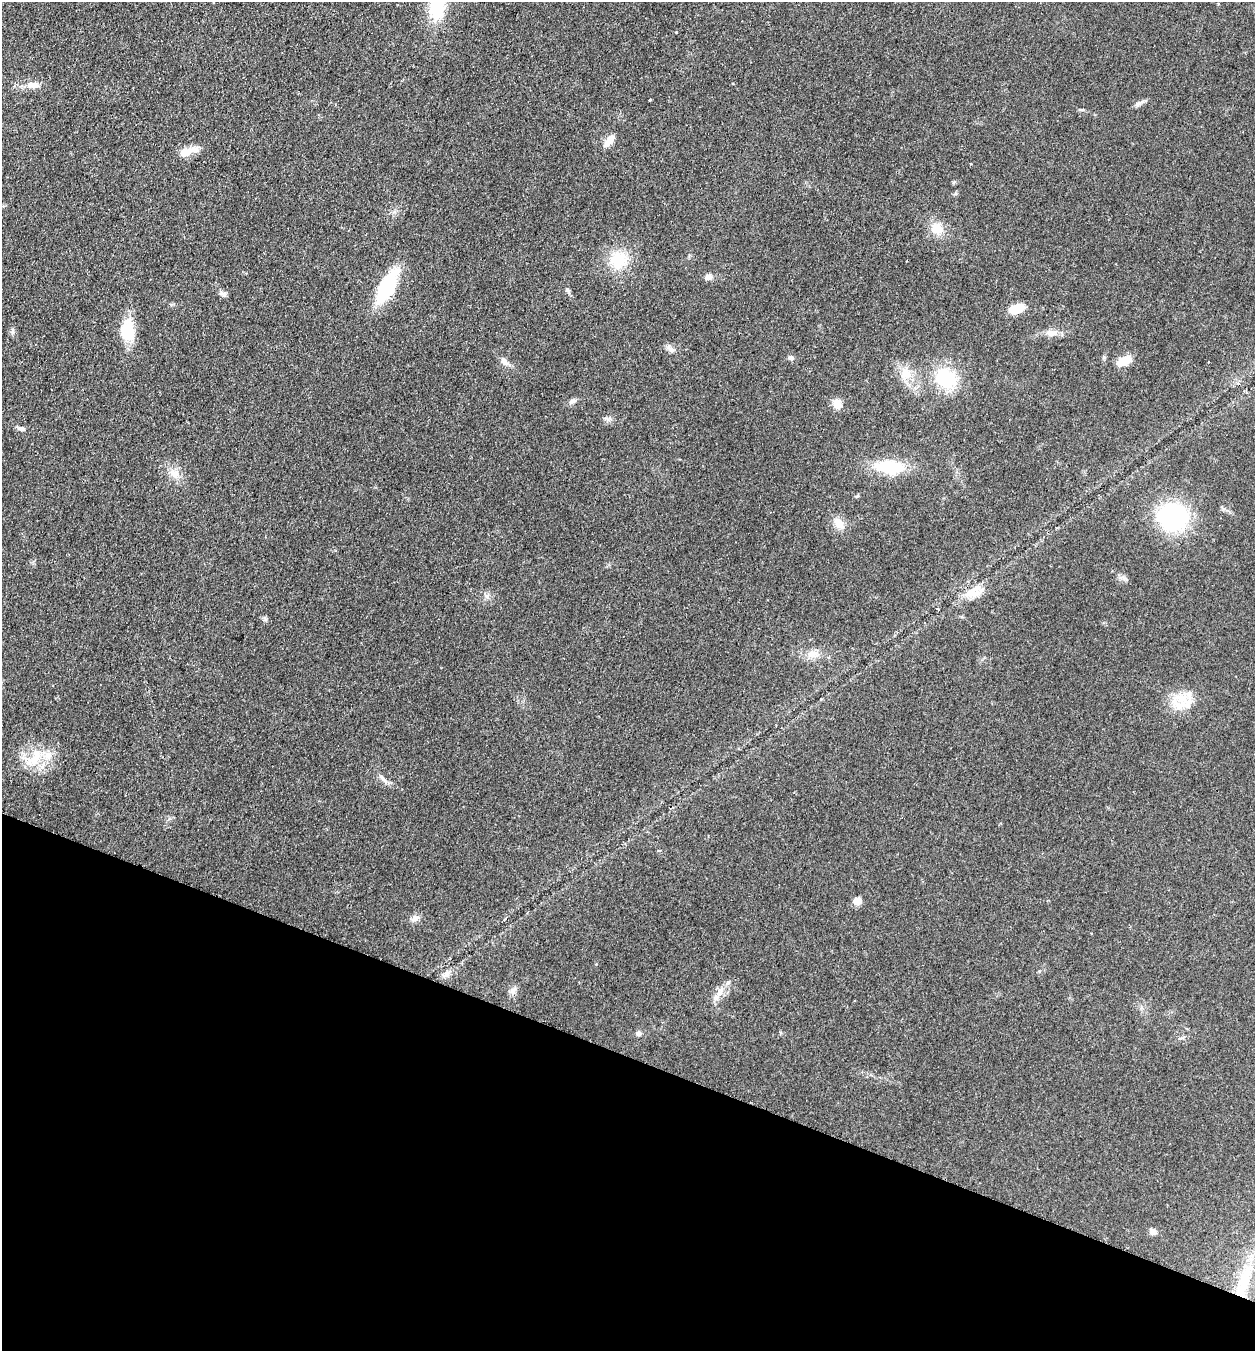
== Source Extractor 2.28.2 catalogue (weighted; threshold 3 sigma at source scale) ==
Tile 15 of 4 x 4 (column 3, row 4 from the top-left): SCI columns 2696-3948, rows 23-1371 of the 5519 x 5440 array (HDU 1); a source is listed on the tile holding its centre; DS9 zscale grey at full resolution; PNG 1257 x 1353 px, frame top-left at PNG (2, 2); no overlay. Shown black and unused: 22% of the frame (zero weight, under 2 of 3 exposures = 3% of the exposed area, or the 3 px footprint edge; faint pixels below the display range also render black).
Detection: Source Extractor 2.28.2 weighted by HDU 2 'WHT'; one run over the whole footprint, this tile lists its part. Background 0.0925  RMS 0.0083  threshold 0.0372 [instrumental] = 3 sigma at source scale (4.5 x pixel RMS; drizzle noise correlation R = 1.50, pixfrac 1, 0.05/0.05 arcsec/px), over >= 5 px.
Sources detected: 47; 4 inside a brighter listed object's ellipse — not listed separately; the other 43 listed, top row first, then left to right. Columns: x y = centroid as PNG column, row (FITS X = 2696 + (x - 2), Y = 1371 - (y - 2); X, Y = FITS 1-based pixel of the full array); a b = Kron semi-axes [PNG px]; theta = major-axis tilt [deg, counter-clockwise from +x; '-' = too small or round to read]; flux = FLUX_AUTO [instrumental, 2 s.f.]
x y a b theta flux
437 6 37 19 82 36
676 32 3 2 - 0.78
33 85 18 8 3 6.8
650 100 3 3 - 1.4
610 140 16 7 52 7.6
185 152 19 11 15 9.1
937 229 17 15 -44 12
618 260 24 22 59 26
708 277 8 7 - 4
387 286 34 13 63 58
567 290 6 5 - 1.4
224 294 9 6 -26 2.4
1017 309 16 9 15 15
13 330 9 3 -85 1.5
127 330 27 17 88 22
1050 333 14 8 -4 5.9
671 349 11 6 -42 3
791 358 7 6 - 2
504 361 12 7 -45 4.2
1124 361 14 8 20 13
905 374 15 14 - 11
945 378 24 20 -21 42
572 401 11 6 30 2.8
837 404 13 10 -51 7
21 429 9 6 -13 2.6
890 467 29 16 -6 36
175 473 14 9 16 6.4
1173 517 32 29 -4 82
839 523 16 11 -56 8.3
974 592 28 13 20 14
938 609 4 3 - 1
813 654 14 10 0 7.3
1181 698 24 13 -8 17
35 759 22 11 57 16
382 778 14 4 -42 3.2
857 901 6 5 - 12
415 918 12 8 23 3.9
446 974 10 7 44 3.5
513 991 10 8 68 3.5
720 993 9 6 40 4.2
639 1033 7 6 - 2.2
1152 1232 8 7 - 3.1
1244 1281 48 15 70 38
Overlapping masked pixels (flux is a lower limit): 2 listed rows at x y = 974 592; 1244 1281
Isophote crosses this tile's border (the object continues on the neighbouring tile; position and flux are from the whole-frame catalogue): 1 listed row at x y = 437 6
Unlisted compact peaks at least as high as the median listed source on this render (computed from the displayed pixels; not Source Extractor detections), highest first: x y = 265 619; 1124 578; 487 596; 1104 357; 608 419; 1082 110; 953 182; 1223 509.